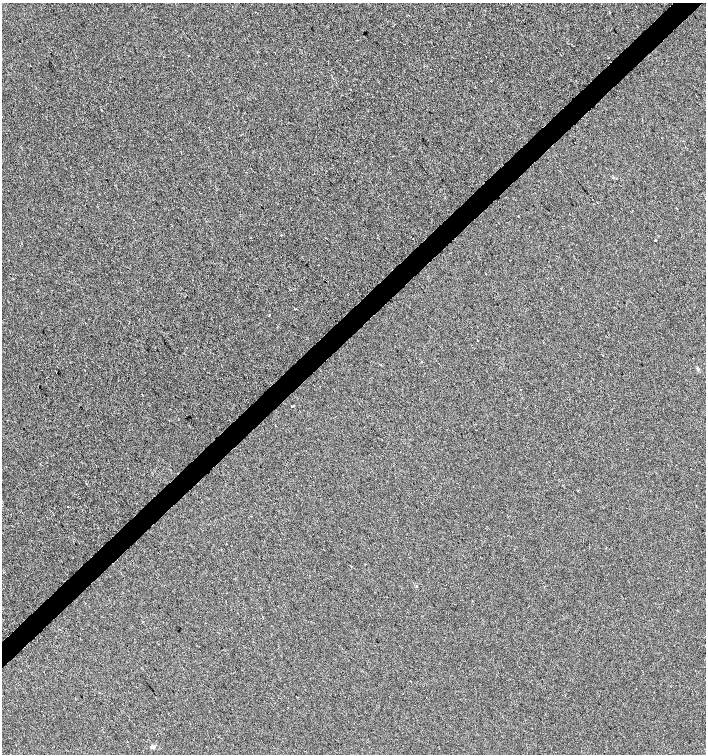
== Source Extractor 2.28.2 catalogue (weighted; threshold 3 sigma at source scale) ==
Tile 10 of 4 x 4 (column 2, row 3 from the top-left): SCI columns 1620-3026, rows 1505-3007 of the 5987 x 6019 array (HDU 1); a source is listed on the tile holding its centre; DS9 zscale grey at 2 x 2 block average (1 PNG px = mean of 2 x 2 image px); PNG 708 x 756 px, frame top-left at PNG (2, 3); no overlay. Shown black and unused: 4% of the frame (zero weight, under 2 of 3 exposures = <1% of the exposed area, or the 3 px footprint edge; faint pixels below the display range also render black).
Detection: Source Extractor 2.28.2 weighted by HDU 2 'WHT'; one run over the whole footprint, this tile lists its part. Background -8.51e-04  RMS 0.0041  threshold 0.0186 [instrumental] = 3 sigma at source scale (4.5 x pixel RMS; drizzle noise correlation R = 1.50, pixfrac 1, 0.0396/0.0396 arcsec/px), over >= 5 px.
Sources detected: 14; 2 cosmic-ray / hot-pixel residue — not listed; the other 12 listed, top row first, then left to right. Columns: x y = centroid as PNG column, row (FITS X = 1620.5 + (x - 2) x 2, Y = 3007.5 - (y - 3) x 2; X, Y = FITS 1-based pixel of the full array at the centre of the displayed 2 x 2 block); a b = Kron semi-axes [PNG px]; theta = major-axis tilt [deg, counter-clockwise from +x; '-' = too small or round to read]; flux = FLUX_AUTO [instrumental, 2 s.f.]
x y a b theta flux
610 12 2 2 - 1.5
662 138 2 2 - 1.1
569 214 2 2 - 0.33
281 235 2 2 - 1
655 240 2 2 - 2.8
269 314 2 2 - 0.52
478 340 2 2 - 1.3
85 370 2 2 - 0.39
292 406 2 2 - 1.6
68 507 2 2 - 0.57
417 586 2 2 - 2
153 747 5 4 - 2.3
Diffuse or blended objects may show on this block-average render without a row.